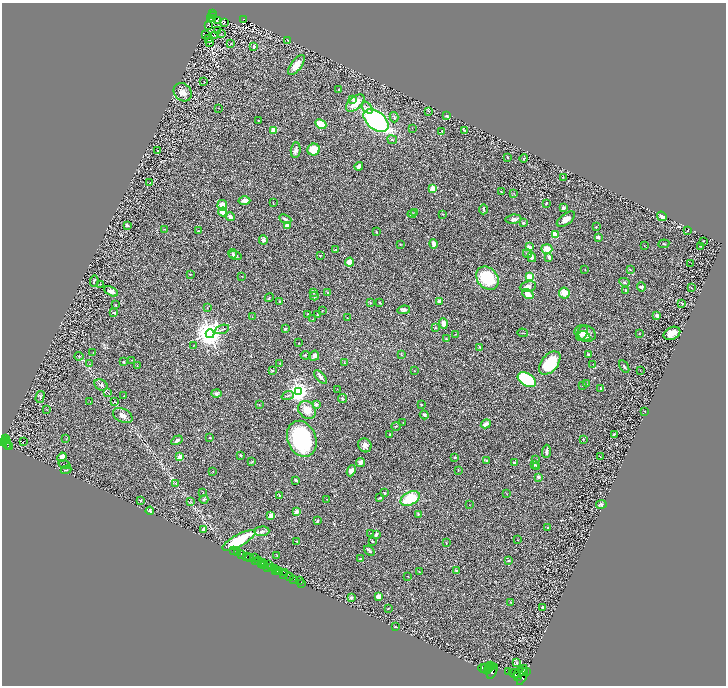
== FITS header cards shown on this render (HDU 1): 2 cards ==
NAXIS1  =                 1448
NAXIS2  =                 1367

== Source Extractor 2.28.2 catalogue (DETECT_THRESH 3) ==
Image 1448 x 1367 px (HDU 1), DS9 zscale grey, zoomed out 1/2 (1 PNG px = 2 x 2 image px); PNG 728 x 688 px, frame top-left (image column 1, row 1366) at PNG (2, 3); each listed source drawn as its Kron ellipse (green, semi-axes under 4 px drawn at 4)
Background 0.415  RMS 0.028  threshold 0.085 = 3 sigma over >= 5 px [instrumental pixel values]
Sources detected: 331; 30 cannot appear on this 1/2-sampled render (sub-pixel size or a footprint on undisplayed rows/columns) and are neither listed nor drawn; the other 301 listed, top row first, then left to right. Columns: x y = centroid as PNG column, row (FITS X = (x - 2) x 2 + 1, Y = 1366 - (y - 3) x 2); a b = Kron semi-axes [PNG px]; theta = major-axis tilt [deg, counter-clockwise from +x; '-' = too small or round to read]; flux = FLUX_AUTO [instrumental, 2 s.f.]
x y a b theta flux
213 14 3 2 - 51
213 16 4 1 - 6.7
211 18 4 3 - 2.8
213 19 3 1 - 0.95
244 19 4 2 - 25
218 20 2 1 - 3.3
224 22 2 1 - 1.5
209 26 2 1 - 1.3
218 31 2 1 - 44
221 33 3 1 - 1.5
206 34 2 1 - 2.3
215 35 3 2 - 1.1
209 38 2 1 - 2.1
288 40 2 2 - 2.7
209 43 2 1 - 1.2
231 43 2 2 - 3.3
254 46 4 3 - 9.6
296 65 12 5 53 55
204 82 2 1 - 1.7
339 90 2 2 - 10
183 92 10 8 -42 35
353 99 3 3 - 6.9
355 103 11 6 42 76
218 108 2 1 - 1.5
367 108 7 4 -50 13
428 111 4 2 - 2.9
446 116 4 2 - 7.2
394 117 5 3 - 6.7
258 120 2 1 - 1.9
376 120 14 9 -39 840
321 124 6 4 -27 100
412 128 3 2 - 2.1
273 130 2 2 - 140
464 130 2 2 - 4.1
442 131 2 2 - 7.7
392 140 5 2 - 4.8
296 150 8 5 85 16
314 150 6 6 - 91
158 151 2 1 - 2.8
507 157 3 2 - 3.6
524 159 4 3 - 6.1
359 166 4 3 - 27
563 177 2 2 - 2
150 183 2 2 - 4.7
433 189 2 2 - 150
501 192 3 1 - 2.9
513 193 3 2 - 2.2
244 201 6 4 -2 30
273 203 3 2 - 2.2
546 203 2 2 - 5.1
222 205 5 5 - 60
563 208 3 2 - 18
483 209 5 3 - 8.2
223 212 4 4 - 47
415 212 3 2 - 2.8
412 214 4 2 - 3.9
443 214 3 2 - 3.9
662 216 5 3 - 18
230 217 4 3 - 28
285 219 6 3 -24 10
513 219 8 4 6 15
566 219 10 5 37 33
523 223 3 2 - 7
127 225 3 2 - 8.2
287 225 4 3 - 45
596 227 2 2 - 2.8
164 229 3 2 - 2.6
688 230 2 1 - 2.4
198 231 3 2 - 2.6
376 232 3 2 - 4.5
555 235 4 3 - 63
598 237 4 3 - 12
263 240 5 4 - 9.5
703 241 3 1 - 2.5
400 244 3 2 - 2.5
434 244 5 3 - 31
664 244 5 2 - 4
644 246 2 1 - 1.9
700 246 3 2 - 2.7
529 247 3 2 - 36
547 249 5 4 - 46
335 250 4 2 - 3.4
233 254 5 3 - 13
527 254 4 3 - 8
235 255 7 4 -16 12
320 255 3 2 - 2.2
532 257 5 3 - 18
549 258 4 3 - 5.3
349 262 5 4 - 52
691 263 2 1 - 31
585 270 2 1 - 1.5
630 270 3 2 - 2.4
190 274 3 2 - 4
242 276 2 1 - 1.7
529 277 4 3 - 200
487 278 12 10 -48 220
94 281 5 2 - 6.9
624 282 5 3 - 5.3
100 284 2 1 - 2.1
528 286 8 5 10 20
641 287 5 4 - 8.8
691 288 2 1 - 1.8
626 290 4 3 - 4.6
111 291 7 4 -26 32
314 292 2 2 - 5.3
328 293 3 3 - 3.4
564 293 5 5 - 49
528 294 6 4 -34 59
314 296 4 3 - 6
269 298 5 2 - 4.5
280 301 3 3 - 4
439 301 3 3 - 14
370 303 3 2 - 2.8
380 303 3 2 - 4.1
682 304 3 3 - 4.9
115 305 2 2 - 4.9
207 308 2 2 - 2
323 310 2 1 - 1.5
404 310 6 4 8 16
114 312 4 2 - 5.1
308 314 2 2 - 6.5
317 315 2 2 - 14
657 315 4 4 - 12
252 317 2 2 - 1.8
347 318 2 1 - 1.4
313 319 2 1 - 1.6
443 323 5 3 - 34
435 328 3 2 - 3.8
222 329 8 2 19 11
285 329 2 2 - 12
523 333 5 2 - 3.8
582 333 8 5 63 25
585 333 11 8 -20 43
672 333 9 6 25 56
210 334 4 4 - 7900
455 334 2 2 - 2.1
639 334 2 2 - 3.6
584 336 6 4 -27 13
446 339 3 2 - 3.1
299 343 2 1 - 1.9
193 346 2 2 - 1.5
480 347 4 2 - 7.4
93 352 2 2 - 1.6
305 355 4 3 - 5.6
402 355 4 3 - 4.9
588 355 3 2 - 10
79 356 4 4 - 5.6
314 356 5 4 - 23
132 360 2 1 - 1.5
124 362 4 2 - 15
344 363 2 2 - 3.7
550 363 13 8 50 240
90 364 3 2 - 2.8
280 364 4 2 - 4.6
593 364 2 2 - 2
137 365 2 2 - 2.1
624 367 7 3 -58 7.1
273 370 3 3 - 4.4
415 371 2 2 - 1.7
640 371 2 1 - 1.5
321 377 8 4 -48 17
527 380 10 6 -32 370
586 384 4 3 - 4.5
101 385 7 5 -27 13
582 386 2 2 - 1.9
601 388 3 2 - 5.6
337 389 2 1 - 1.4
108 392 3 1 - 2.3
299 392 4 3 - 4300
216 393 5 4 - 9
124 396 2 1 - 1.6
288 396 6 3 19 6.3
40 397 6 4 74 8.8
342 399 4 3 - 5.6
90 402 2 2 - 1.5
114 402 3 2 - 3.3
259 405 3 2 - 2.6
316 405 4 3 - 13
421 405 3 2 - 3
46 409 3 2 - 2.2
307 410 9 8 - 72
645 411 2 1 - 1.7
424 415 4 3 - 13
123 416 10 6 -27 30
403 422 3 2 - 2.4
486 424 5 3 - 21
396 426 5 2 - 3.3
614 434 4 2 - 4.6
390 435 2 2 - 2.2
210 438 3 2 - 3
6 439 3 3 - 360
66 439 3 2 - 1.8
302 439 18 14 -67 690
583 439 4 2 - 2.5
177 440 6 3 31 13
5 441 4 2 - 490
3 442 2 2 - 750
23 442 2 1 - 55
7 444 5 2 - 290
365 445 7 6 - 22
9 446 3 2 - 200
546 451 7 3 86 13
241 455 3 2 - 4
62 457 5 4 - 30
180 457 2 2 - 130
454 457 3 2 - 3.4
600 457 3 1 - 2
486 460 3 3 - 6.5
536 460 3 2 - 3
252 461 3 3 - 3
360 463 5 4 - 29
514 463 2 2 - 28
64 465 6 2 -20 4.5
535 465 3 3 - 4.8
536 466 4 3 - 5.9
66 470 5 2 - 4.4
458 470 3 2 - 2.8
351 471 6 4 66 25
213 472 2 2 - 2.1
538 477 3 3 - 11
296 480 3 2 - 11
176 484 3 2 - 2.8
384 492 4 3 - 4.5
203 493 3 2 - 2.1
507 494 3 2 - 2.6
279 495 3 2 - 6.2
380 498 4 2 - 6.1
204 499 4 2 - 5.9
327 499 3 2 - 1.7
410 499 10 6 27 180
141 500 3 2 - 4.2
190 501 3 2 - 4.4
601 504 5 4 - 7.7
469 505 2 2 - 1.4
150 511 4 3 - 12
296 512 2 2 - 87
418 514 3 3 - 4.4
271 516 4 3 - 45
318 521 2 2 - 7.6
547 527 3 2 - 2.5
204 529 4 3 - 17
262 531 7 5 4 17
370 533 2 2 - 2.9
376 534 4 2 - 16
239 540 18 6 28 290
517 540 2 1 - 2.1
296 541 3 3 - 3.9
372 541 3 2 - 6
446 543 3 2 - 1.6
234 551 2 2 - 52
369 551 6 2 -42 13
238 553 2 1 - 190
242 555 2 2 - 830
277 555 2 2 - 2.6
247 556 4 3 - 79
250 557 3 2 - 160
254 558 3 1 - 300
360 559 3 3 - 5.8
259 560 2 1 - 280
255 561 3 1 - 430
508 561 3 2 - 3.9
263 562 3 1 - 370
262 564 4 1 - 290
264 564 2 2 - 250
269 564 4 2 - 380
267 567 3 1 - 430
271 567 2 1 - 370
274 568 3 2 - 990
276 570 3 2 - 240
278 570 2 1 - 550
456 571 4 3 - 5.9
280 572 4 1 - 44
284 572 2 1 - 26
419 572 3 3 - 3.9
284 574 3 2 - 480
408 576 2 1 - 1.6
289 577 4 2 - 590
294 579 4 2 - 73
300 580 3 1 - 160
301 583 2 1 - 17
379 596 4 3 - 57
351 598 3 2 - 13
510 602 3 3 - 2.8
388 608 3 2 - 3.7
542 608 4 2 - 9.2
395 627 3 2 - 5.3
516 662 3 2 - 5.4
490 666 3 2 - 1600
489 667 4 2 - 1300
493 667 3 2 - 2000
483 668 4 2 - 3600
485 668 5 2 - 4500
487 670 4 2 - 2700
492 671 8 3 62 3600
526 671 3 2 - 750
508 672 2 1 - 270
520 672 8 3 44 3500
523 672 3 2 - 1600
515 674 6 4 -17 7600
518 676 2 2 - 1400
522 677 9 3 64 4700
At the frame edge (FLAGS 8, measured only in part): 1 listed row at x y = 3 442
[30 sub-pixel or undisplayed-footprint detections neither listed nor drawn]